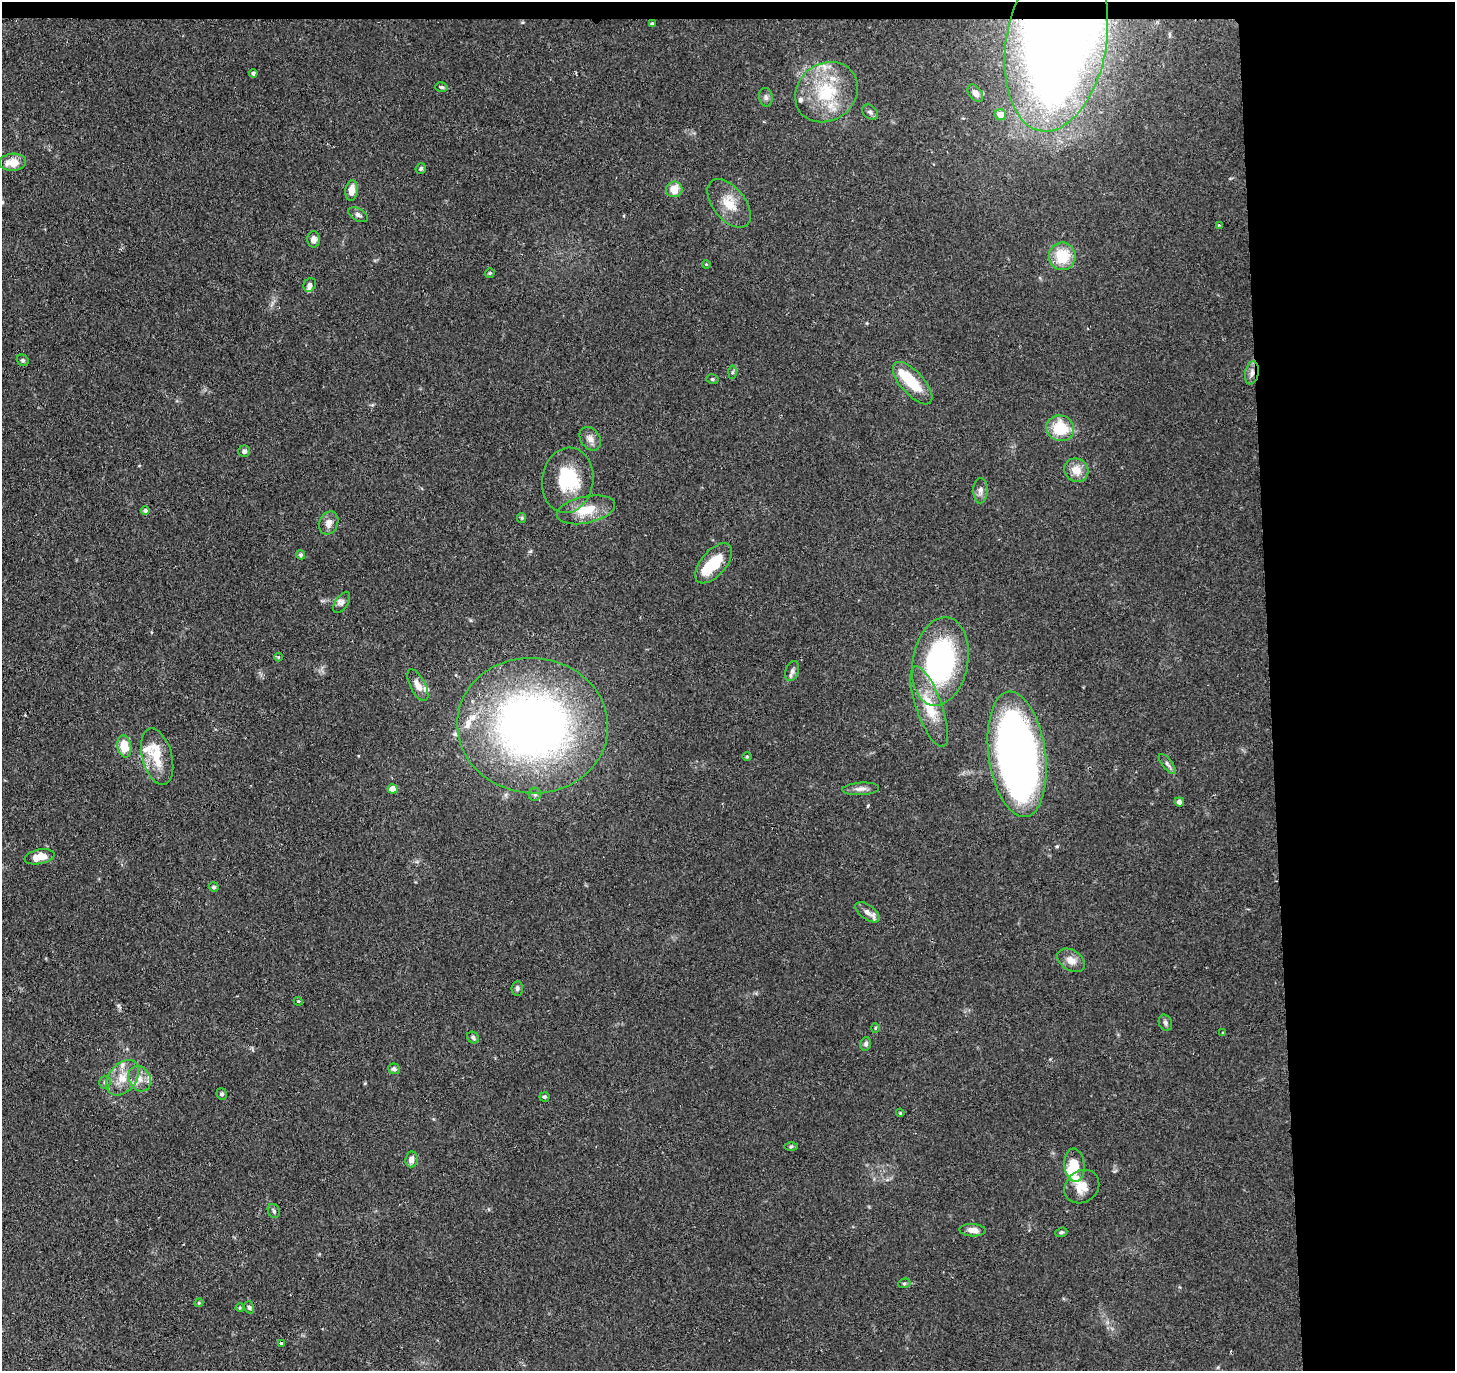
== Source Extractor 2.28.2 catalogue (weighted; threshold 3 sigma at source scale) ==
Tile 3 of 3 x 3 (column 3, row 1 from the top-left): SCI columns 2907-4359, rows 2851-4219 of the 4359 x 4331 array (HDU 1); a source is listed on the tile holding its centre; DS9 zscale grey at full resolution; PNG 1457 x 1373 px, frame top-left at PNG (2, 2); each listed source drawn as its Kron ellipse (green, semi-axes under 4 px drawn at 4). Shown black and unused: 14% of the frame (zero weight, under 2 of 3 exposures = <1% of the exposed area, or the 3 px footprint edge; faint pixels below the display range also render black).
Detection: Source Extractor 2.28.2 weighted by HDU 2 'WHT'; one run over the whole footprint, this tile lists its part. Background 0.126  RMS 0.0067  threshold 0.03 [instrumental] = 3 sigma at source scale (4.5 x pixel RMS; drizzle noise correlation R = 1.50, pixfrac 1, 0.05/0.05 arcsec/px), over >= 5 px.
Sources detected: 97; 4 inside a brighter object's white glare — neither listed nor drawn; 9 inside a brighter listed object's ellipse — not listed separately; the other 84 listed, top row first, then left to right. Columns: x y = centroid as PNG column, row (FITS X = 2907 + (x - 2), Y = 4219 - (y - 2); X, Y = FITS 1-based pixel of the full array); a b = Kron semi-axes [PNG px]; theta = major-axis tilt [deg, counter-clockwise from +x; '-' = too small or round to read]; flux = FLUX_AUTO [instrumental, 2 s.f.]
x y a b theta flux
652 23 4 3 - 0.77
1056 43 90 50 80 800
253 73 4 4 - 1.5
441 87 6 4 -15 1.1
826 92 33 28 37 41
975 93 10 6 -51 4.3
766 97 9 6 -80 2.2
870 112 8 6 -38 2
1000 115 6 5 - 8.4
13 162 13 8 3 8.9
421 169 5 5 - 1.2
674 189 8 7 - 10
352 191 10 6 84 6.3
729 203 28 16 -51 14
358 215 10 6 -30 2.2
1219 225 3 3 - 0.8
313 239 8 6 88 3.5
1062 256 14 13 - 22
706 264 4 3 - 0.61
490 273 5 5 - 0.79
310 285 7 6 - 2
23 360 6 5 - 1.2
732 372 6 4 88 1.2
1252 373 12 6 79 3.7
712 379 6 4 -14 1.1
913 383 26 11 -48 21
1060 428 14 13 - 22
590 439 13 9 -54 4.4
244 451 5 5 - 1.9
1076 470 12 11 - 8.3
568 480 33 25 81 37
980 491 12 7 89 3.4
145 510 4 4 - 1.6
586 510 29 13 12 17
522 518 5 4 - 0.88
329 523 12 9 67 5.2
301 555 5 4 - 1.2
713 563 24 12 49 20
342 603 12 6 55 2.5
279 657 4 4 - 0.91
940 661 45 27 79 130
792 671 10 6 70 2.4
418 685 17 7 -63 5.7
929 707 42 13 -70 22
533 726 75 68 -6 420
124 746 11 7 -79 14
1017 754 63 28 -82 370
747 756 4 3 - 0.67
157 757 29 15 -75 19
1167 764 12 5 -52 2.1
393 789 5 4 - 7.7
861 789 18 6 3 3.8
535 794 6 6 - 1.6
1179 802 5 4 - 3.3
39 857 15 7 11 9.5
214 887 5 4 - 1.3
867 912 14 7 -37 4.1
1071 960 15 10 -32 5.9
517 988 7 5 86 1.7
298 1001 4 3 - 0.64
1165 1023 8 6 -65 1.7
875 1028 5 3 - 0.69
1222 1032 3 2 - 1
473 1038 6 5 - 1.5
866 1044 7 5 75 1.6
394 1069 6 5 - 1.8
123 1078 20 13 51 12
139 1079 13 10 -62 6.8
105 1082 6 5 - 1.6
222 1094 6 5 - 1.4
544 1097 5 4 - 1.3
900 1113 4 3 - 0.69
791 1146 6 4 1 0.93
411 1159 8 6 82 4.6
1074 1165 16 10 -85 15
1082 1187 18 15 39 9.6
274 1211 7 5 -65 1.6
973 1230 13 6 -3 5.3
1061 1232 6 4 19 1
904 1283 6 4 20 1.1
199 1303 4 4 - 0.78
249 1307 6 4 -73 1.2
240 1308 4 3 - 0.81
281 1343 4 3 - 2
Overlapping masked pixels (flux is a lower limit): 2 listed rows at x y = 1056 43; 1252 373